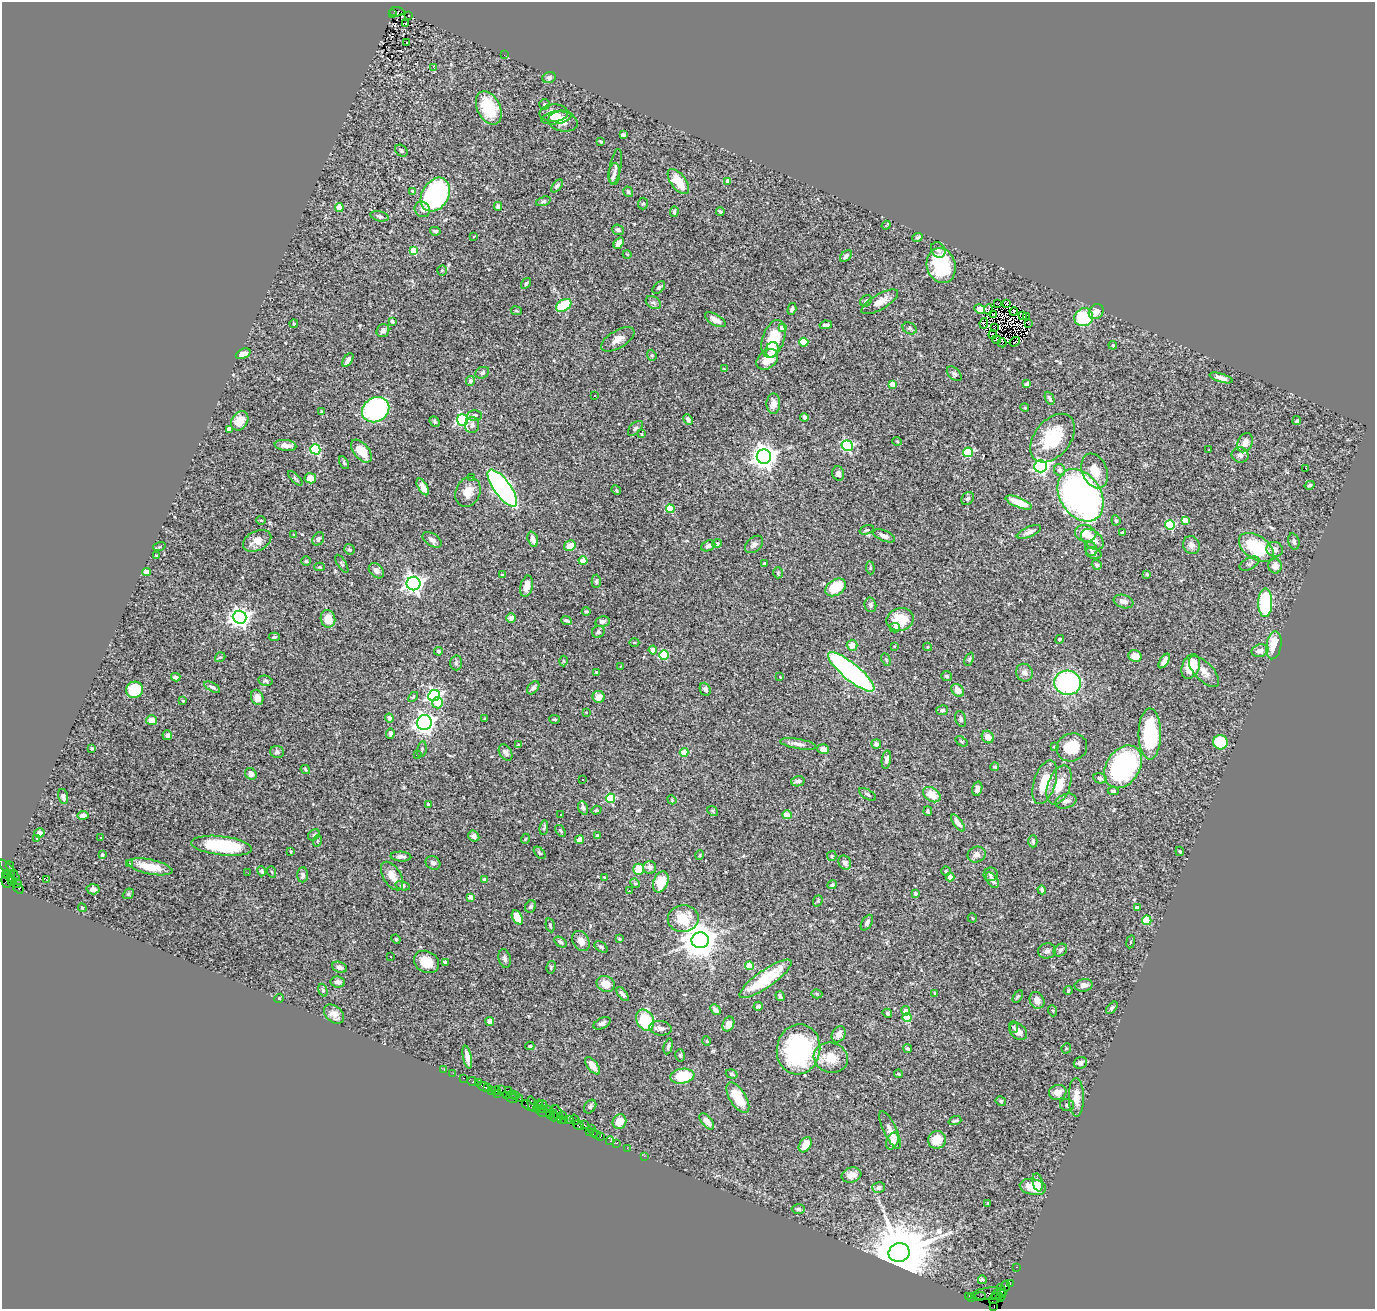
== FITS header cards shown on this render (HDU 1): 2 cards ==
NAXIS1  =                 1373
NAXIS2  =                 1307

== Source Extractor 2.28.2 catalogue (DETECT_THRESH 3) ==
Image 1373 x 1307 px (HDU 1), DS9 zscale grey, 1 PNG px = 1 image px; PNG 1377 x 1311 px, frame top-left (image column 1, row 1307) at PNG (2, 2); each listed source drawn as its Kron ellipse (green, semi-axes under 4 px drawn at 4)
Background 1.99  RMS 0.046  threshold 0.138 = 3 sigma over >= 5 px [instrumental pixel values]
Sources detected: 496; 5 with non-positive FLUX_AUTO (blend fragments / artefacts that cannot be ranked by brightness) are neither listed nor drawn; the other 491 listed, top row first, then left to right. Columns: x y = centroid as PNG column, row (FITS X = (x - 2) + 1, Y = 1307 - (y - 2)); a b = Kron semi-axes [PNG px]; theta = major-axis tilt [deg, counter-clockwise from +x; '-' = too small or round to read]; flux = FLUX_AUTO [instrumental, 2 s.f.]
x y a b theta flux
397 12 7 4 -2 700
392 14 2 2 - 140
409 15 2 2 - 3
405 23 3 2 - 14
406 43 3 3 - 54
504 55 3 2 - 2.8
434 68 2 2 - 0.99
549 78 7 5 21 7.9
544 104 5 5 - 5.5
489 108 18 11 -63 130
554 113 14 9 3 32
557 118 16 6 10 25
563 122 15 9 -12 29
623 135 4 3 - 7.1
600 141 4 3 - 3.9
401 151 7 5 -40 6.3
616 166 17 5 80 13
614 174 11 6 87 14
728 181 4 4 - 23
678 182 14 7 -54 60
557 186 7 4 50 7.3
413 191 3 3 - 7
628 192 5 4 - 5.2
435 195 18 13 58 630
543 201 7 4 18 5.5
643 203 6 5 - 4.3
498 206 4 4 - 10
339 207 4 4 - 80
422 209 8 7 - 13
674 212 5 3 - 5.3
720 212 4 3 - 6
379 216 9 5 -14 6.9
886 225 5 2 - 5.9
618 230 6 5 - 9.2
435 231 5 4 - 5.8
474 236 3 2 - 2.1
918 237 5 3 - 5.7
619 243 6 4 51 18
938 250 8 6 -54 9.3
413 251 4 4 - 89
627 254 4 3 - 1.9
846 256 7 4 45 7.6
941 266 18 14 -74 160
442 270 5 4 - 4.1
526 283 6 4 56 5.3
659 287 7 4 45 5.8
866 301 6 5 - 8
880 302 21 7 30 36
653 303 8 6 -32 8.1
998 304 3 2 - 5.7
1007 304 3 2 - 3.8
564 305 8 5 33 160
792 309 6 3 74 7.2
980 309 5 4 - 64
988 309 5 3 - 12
516 311 5 3 - 3.3
1014 311 4 2 - 3.6
1096 312 8 7 - 22
994 315 4 2 - 3.7
1023 315 4 2 - 5.3
1026 317 3 2 - 11
1084 317 9 8 - 180
715 320 11 5 -30 24
392 321 4 3 - 7.9
984 323 5 3 - 2
1029 323 4 2 - 3.2
294 324 4 4 - 4
826 325 6 4 10 11
994 327 3 2 - 3.9
782 328 4 4 - 37
910 328 7 5 -27 6.3
383 331 7 6 - 16
993 335 4 2 - 2.9
618 339 18 9 30 25
773 339 19 11 70 110
997 340 4 2 - 5.6
804 342 4 4 - 99
1015 342 6 2 35 3.9
1002 343 4 2 - 4.1
1113 345 4 4 - 3.4
772 350 8 6 74 15
243 354 8 5 23 16
652 355 6 4 -69 3.8
767 359 12 8 42 60
348 360 8 4 57 13
724 369 3 2 - 2.5
482 373 7 5 24 8.3
954 374 9 5 -44 6.8
1221 378 12 4 -16 19
470 381 5 4 - 10
892 384 4 4 - 27
1027 384 4 4 - 8.5
595 395 3 3 - 5.5
1049 398 7 4 -65 7.3
773 404 10 7 89 21
1025 408 4 3 - 2.8
376 410 14 12 32 510
321 412 4 3 - 4
475 415 7 5 3 8.4
804 417 4 3 - 8.6
688 419 6 4 -62 9.2
463 420 6 5 - 450
240 421 10 8 56 43
1297 421 4 4 - 5.6
435 422 6 4 -49 6.1
472 425 8 7 - 13
635 428 9 5 44 7.3
229 429 4 4 - 29
641 434 3 3 - 2.3
1052 438 27 18 51 160
897 441 5 3 - 2.5
1245 443 10 7 64 26
286 445 11 5 -8 20
847 446 6 5 - 320
315 449 5 5 - 250
1209 450 3 2 - 6.5
361 451 13 7 -51 59
968 452 5 4 - 160
1240 455 8 7 - 10
764 457 7 7 - 2900
344 463 7 4 -63 4.6
1040 466 6 6 - 680
1305 468 3 2 - 6.5
1060 470 6 5 - 15
1095 471 18 12 -68 48
838 473 7 6 - 10
295 478 9 4 -45 5.5
310 478 6 5 - 38
471 478 2 2 - 2
1310 485 5 4 - 5.6
423 487 9 4 -58 24
502 488 22 8 -54 1000
616 490 5 4 - 3.7
468 492 15 12 65 40
1080 495 28 20 -57 1500
968 499 7 5 43 7.6
1019 503 14 5 -22 53
670 509 4 4 - 110
261 520 5 4 - 3.9
1116 520 5 4 - 6.2
1185 520 4 4 - 43
1170 525 5 5 - 210
867 530 7 4 17 5.6
1029 532 13 5 22 13
1086 533 10 8 -11 43
1122 533 3 3 - 5.8
294 535 4 2 - 2.8
884 536 11 5 -23 18
318 539 7 5 57 7.9
533 539 8 5 -72 18
1092 539 13 8 -39 37
432 540 10 6 -33 12
257 541 15 9 26 33
1294 541 8 5 -74 8.6
717 543 5 4 - 11
754 544 10 7 41 11
1191 545 9 8 - 15
570 546 6 5 - 42
708 546 7 5 21 9.5
159 547 6 4 17 3.5
1256 547 19 11 -34 200
349 549 5 5 - 5.3
1091 549 7 6 - 11
1275 549 8 7 - 16
1094 553 8 5 -24 10
156 556 4 3 - 3.1
306 561 4 4 - 3.9
583 561 4 4 - 73
764 563 4 3 - 3.3
342 564 10 2 -59 3.6
1249 564 11 5 27 9.4
1097 565 5 4 - 6.8
1275 566 7 7 - 22
320 567 5 4 - 4.8
870 568 6 4 -84 3.7
376 571 9 6 -46 12
147 572 4 4 - 37
778 573 5 4 - 4.2
1147 574 3 3 - 3.7
502 575 3 3 - 5.2
596 581 6 4 89 5.5
413 583 7 6 - 1500
526 586 11 6 77 26
836 587 11 7 34 100
1123 602 10 6 -17 20
1265 603 14 7 89 260
870 605 7 6 - 7
586 612 4 3 - 3.9
240 617 7 6 - 1800
511 618 5 4 - 14
328 619 9 7 -77 45
900 619 13 11 13 68
566 621 5 3 - 7.2
602 621 7 5 9 12
895 628 5 4 - 9.8
598 632 6 6 - 6.8
274 637 5 4 - 5.4
1060 639 4 3 - 4.1
634 643 5 3 - 3
852 645 5 5 - 22
1274 645 14 7 82 61
894 646 3 2 - 2.4
927 647 4 4 - 3.5
653 650 4 4 - 42
438 651 4 4 - 5.8
1260 651 8 6 14 22
664 655 5 4 - 150
1135 656 7 6 - 35
220 657 5 4 - 4.7
886 659 6 4 -63 5
969 659 7 4 69 4.8
563 661 5 3 - 3.3
1164 661 8 4 58 15
456 663 7 6 - 7.4
620 666 3 2 - 4
1191 666 13 8 67 83
597 672 3 3 - 5.9
851 672 29 8 -40 830
1204 672 19 9 -46 28
1024 673 9 8 - 15
947 676 5 5 - 5.5
176 677 4 3 - 13
780 677 3 2 - 2.3
265 681 7 5 -13 6.3
1068 683 13 12 - 440
212 687 8 4 -29 8.5
533 688 7 5 50 8.7
705 689 7 5 -66 11
134 690 8 8 - 110
958 690 7 5 -46 24
434 696 6 5 - 680
257 697 8 6 -69 18
413 697 6 3 45 3.5
599 697 6 6 - 22
183 701 3 3 - 3.7
438 703 5 5 - 30
942 710 6 5 - 7.2
586 712 4 2 - 2.1
389 718 4 4 - 11
485 719 3 3 - 3.1
554 719 5 4 - 3.7
961 719 8 5 -74 7.1
151 720 5 5 - 26
424 723 7 7 - 1500
390 733 5 4 - 9.9
1150 734 25 11 -90 240
167 735 5 4 - 8.9
988 737 6 5 - 26
961 741 6 4 -37 3.9
1220 742 7 7 - 120
798 744 18 5 -10 19
876 744 5 5 - 7.9
519 745 4 3 - 5.4
1054 747 3 3 - 2.9
1072 747 16 13 21 76
92 748 4 3 - 4.4
422 749 8 4 78 5.5
823 749 6 5 - 18
277 752 7 6 - 7.1
684 752 4 4 - 66
506 753 9 6 -58 10
417 754 2 2 - 4.7
886 760 9 4 80 9.1
995 767 4 4 - 5.4
1123 767 23 16 56 600
305 770 5 3 - 3.9
251 774 6 5 - 16
1100 778 7 5 -14 9.8
582 780 3 3 - 5.1
798 781 7 5 13 8.6
1045 782 22 11 72 77
1059 785 20 11 71 55
977 789 7 5 75 15
1113 791 5 4 - 6
867 794 9 5 -31 7.3
932 795 9 6 -35 45
63 796 7 5 -75 9.1
610 798 5 4 - 160
672 800 5 3 - 2.8
1066 801 11 7 18 13
428 804 3 3 - 5.1
583 808 7 4 -68 9.5
596 810 5 4 - 3.8
713 811 6 4 -39 4
928 811 5 2 - 4.3
83 815 5 4 - 15
560 815 2 2 - 2.3
787 815 4 4 - 51
958 823 10 4 -53 14
544 828 7 3 81 4.3
560 831 6 3 -56 4.1
39 833 5 5 - 17
314 835 6 5 - 4.6
474 836 6 5 - 16
597 836 4 3 - 5.4
37 838 3 3 - 6.6
100 838 3 3 - 8.3
525 839 5 3 - 2.6
580 840 4 4 - 21
317 841 6 3 72 3.4
1033 841 6 4 -89 6.3
222 846 30 9 -7 180
291 851 3 2 - 3
1180 851 5 3 - 3.4
540 853 7 4 -49 4.3
102 855 3 3 - 5.9
700 855 5 3 - 2.5
977 855 9 7 21 19
832 856 5 4 - 3.4
401 857 10 5 -3 12
130 863 3 2 - 5
433 863 8 6 -35 9.7
845 863 7 6 - 14
10 866 5 3 - 140
150 867 23 7 -12 60
650 867 6 6 - 13
639 869 5 5 - 75
9 870 14 4 -44 330
262 871 5 4 - 6.7
946 871 4 4 - 4.2
272 872 6 3 -71 3
248 873 2 2 - 3
7 874 4 3 - 190
991 874 7 7 - 11
302 875 7 5 88 8.4
11 876 5 3 - 390
392 876 16 8 -58 35
605 877 3 2 - 3.1
950 877 4 4 - 40
7 879 8 5 84 470
46 879 2 2 - 2.6
485 880 4 4 - 17
992 880 9 5 -56 15
12 881 4 3 - 580
661 882 11 7 68 67
18 883 3 3 - 23
635 883 5 4 - 4.5
832 885 5 4 - 4.9
403 886 7 4 -15 5.4
18 889 6 3 -35 510
93 889 6 5 - 12
1042 890 4 3 - 5.6
629 891 3 2 - 12
915 893 4 4 - 8.5
128 894 6 4 43 4.2
471 897 4 4 - 23
818 901 6 4 69 4.2
531 906 6 5 - 7.1
1137 907 4 3 - 14
82 908 4 4 - 3
517 917 7 5 -60 66
972 918 5 2 - 2.3
683 919 15 13 2 77
1147 920 4 4 - 110
867 923 8 5 59 9.5
550 925 7 4 -77 4.8
396 939 5 4 - 3.6
619 939 3 2 - 3.2
700 940 9 8 - 7100
581 941 11 8 -61 21
560 942 7 4 -33 8.4
1131 942 6 3 81 3.7
601 947 7 4 -32 5.9
1060 950 7 6 - 7.1
1047 951 9 7 13 11
390 956 3 3 - 14
505 959 9 6 -77 9.3
426 962 13 10 -31 57
445 962 4 3 - 7.4
749 966 4 4 - 65
339 967 8 5 -21 10
551 967 6 4 79 4.4
766 979 31 8 35 140
338 982 7 5 -6 13
606 984 9 7 -25 39
1084 985 9 6 9 12
323 990 6 4 -69 4.8
1068 991 4 3 - 4.4
935 993 4 3 - 3.3
622 994 8 4 -53 10
817 994 6 4 -18 5.2
780 996 5 3 - 6.7
1018 996 7 4 58 4
279 998 5 4 - 3.7
1037 1000 9 7 -62 21
758 1006 4 4 - 9.5
1112 1008 7 4 48 6.6
715 1010 6 4 -46 9.9
906 1011 4 4 - 24
1053 1011 5 3 - 3.1
887 1013 5 4 - 4.5
334 1014 11 8 -42 22
907 1017 4 4 - 130
645 1020 11 8 -62 180
490 1022 4 4 - 17
602 1023 9 5 26 12
728 1024 8 5 66 26
1014 1027 6 4 -89 4.9
661 1028 11 7 -7 14
1018 1032 10 7 -41 21
839 1034 8 6 63 20
706 1041 4 3 - 2.7
530 1046 4 3 - 6.2
668 1046 8 4 76 7.1
1066 1048 5 4 - 3.1
798 1049 25 21 79 430
908 1049 4 4 - 4.5
680 1055 6 4 -75 5.1
467 1057 12 4 -79 22
831 1058 17 15 -16 60
1080 1063 7 5 22 9.9
592 1066 10 5 -52 22
444 1070 2 2 - 15
453 1073 2 2 - 22
732 1074 6 4 -18 5.2
898 1074 4 4 - 3.1
682 1076 12 7 7 140
463 1078 3 2 - 82
473 1082 6 3 -20 200
478 1082 2 2 - 24
483 1086 6 2 -26 140
488 1087 3 3 - 150
491 1090 3 2 - 100
501 1090 2 2 - 90
509 1090 3 2 - 170
496 1091 4 2 - 140
1058 1092 9 7 14 21
498 1093 3 2 - 100
513 1094 3 2 - 24
506 1095 4 2 - 91
516 1096 4 3 - 38
1076 1097 19 7 -89 38
512 1098 6 3 -13 120
738 1098 17 8 -58 84
520 1099 2 2 - 88
1001 1101 5 4 - 5.9
532 1104 8 3 -76 220
538 1105 6 2 74 180
542 1105 5 3 - 360
1067 1105 7 6 - 7.9
528 1106 7 3 -31 390
590 1106 7 5 55 6.5
542 1108 3 3 - 310
547 1109 2 2 - 82
543 1112 8 2 -19 400
557 1113 9 4 -71 560
550 1114 4 3 - 210
554 1116 5 3 - 190
563 1116 3 2 - 220
570 1119 4 3 - 70
561 1120 3 3 - 110
575 1120 5 2 - 160
565 1121 2 2 - 27
707 1121 9 5 -49 24
955 1121 6 3 18 5.4
619 1122 7 6 - 43
579 1125 6 4 -37 150
584 1125 3 3 - 72
592 1128 3 3 - 60
890 1130 21 6 -65 22
590 1132 3 3 - 120
593 1133 4 3 - 110
596 1135 3 3 - 100
600 1137 3 2 - 94
937 1140 9 8 - 50
610 1141 4 3 - 40
892 1141 9 5 65 37
616 1143 2 2 - 57
805 1145 8 5 56 56
627 1148 2 2 - 28
644 1156 2 2 - 51
851 1175 10 7 17 24
1038 1182 9 5 -79 13
879 1187 6 5 - 8.5
1033 1187 13 8 -12 51
988 1203 3 3 - 3.3
798 1209 6 4 -1 6.3
899 1253 10 9 - 32000
1016 1267 2 2 - 35
982 1280 4 4 - 1.1
1010 1284 2 2 - 25
1006 1286 5 4 - 250
1002 1291 7 4 -69 270
989 1294 17 6 5 800
996 1294 5 3 - 300
969 1296 3 3 - 55
980 1296 6 2 18 82
1000 1297 4 3 - 90
972 1298 3 3 - 29
995 1299 7 4 34 360
994 1306 4 2 - 42
At the frame edge (FLAGS 8, measured only in part): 1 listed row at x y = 994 1306
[5 non-positive-flux detections neither listed nor drawn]